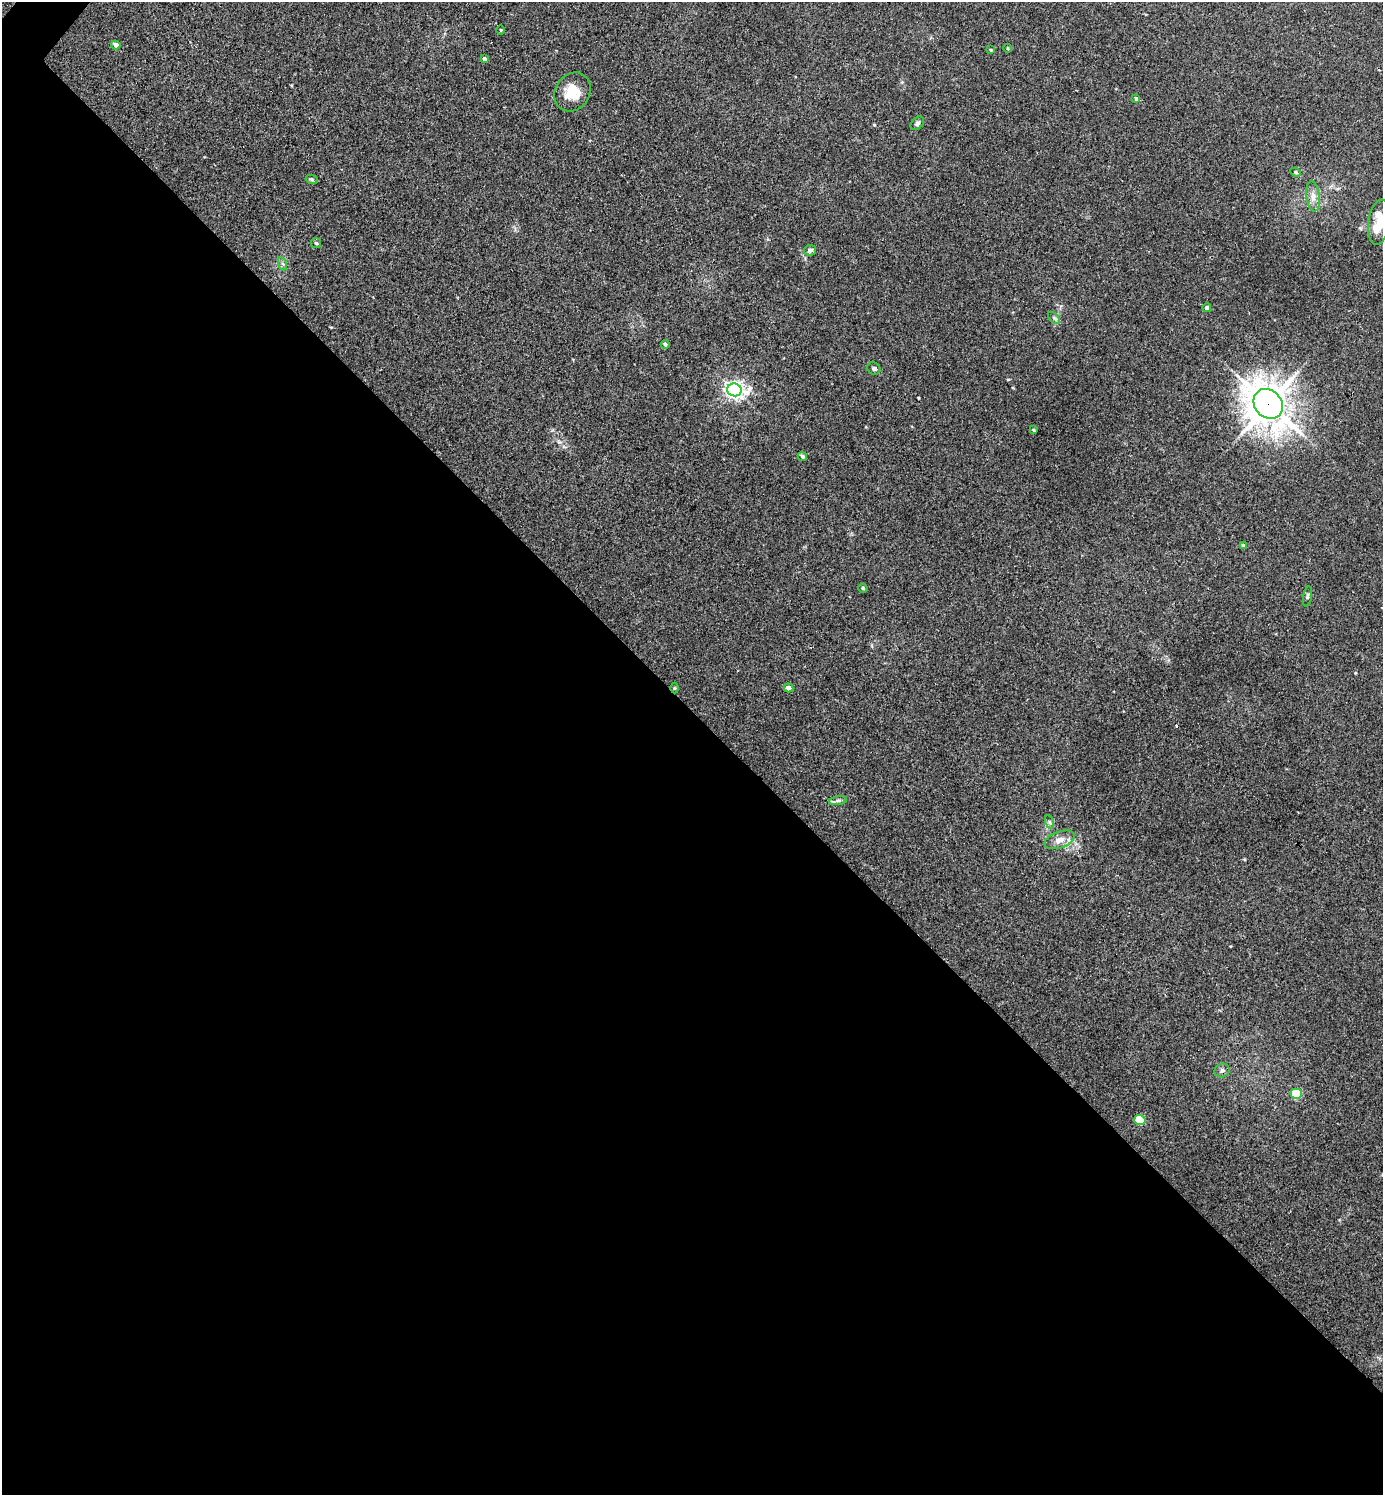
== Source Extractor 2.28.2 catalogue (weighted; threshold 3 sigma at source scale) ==
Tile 14 of 4 x 4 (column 2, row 4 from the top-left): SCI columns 1708-3088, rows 40-1532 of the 6045 x 6042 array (HDU 1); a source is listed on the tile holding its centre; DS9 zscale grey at full resolution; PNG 1385 x 1497 px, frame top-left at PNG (2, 2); each listed source drawn as its Kron ellipse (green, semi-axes under 4 px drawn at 4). Shown black and unused: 53% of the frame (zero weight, under 2 of 3 exposures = <1% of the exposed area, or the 3 px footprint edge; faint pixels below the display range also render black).
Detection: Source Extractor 2.28.2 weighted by HDU 2 'WHT'; one run over the whole footprint, this tile lists its part. Background 0.0433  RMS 0.0074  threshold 0.0333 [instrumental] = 3 sigma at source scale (4.5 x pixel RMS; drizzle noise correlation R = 1.50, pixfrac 1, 0.05/0.05 arcsec/px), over >= 5 px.
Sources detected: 35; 1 cosmic-ray / hot-pixel residue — neither listed nor drawn; the other 34 listed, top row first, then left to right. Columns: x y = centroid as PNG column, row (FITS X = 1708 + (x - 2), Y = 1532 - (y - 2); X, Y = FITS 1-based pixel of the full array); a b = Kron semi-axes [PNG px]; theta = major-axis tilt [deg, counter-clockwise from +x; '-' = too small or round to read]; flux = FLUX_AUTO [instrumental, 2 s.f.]
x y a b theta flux
501 30 5 3 - 0.63
116 45 5 4 - 4.5
1008 48 4 3 - 0.69
991 50 4 3 - 0.71
485 59 4 3 - 2.2
572 92 20 17 57 16
1136 98 3 3 - 3
917 123 8 5 45 1.6
1296 172 5 4 - 1.1
312 180 6 4 -19 0.88
1313 196 15 6 -84 4.8
1379 222 23 11 82 19
316 243 5 5 - 0.96
810 250 6 5 - 2.1
283 264 7 4 -70 1.4
1207 308 4 4 - 2.6
1054 318 7 4 -45 1.3
665 344 4 4 - 1.4
874 368 7 6 - 1.7
734 390 7 6 - 290
1268 404 16 13 -47 1700
1033 430 4 3 - 0.83
802 456 5 4 - 1.3
1244 546 4 4 - 2.5
863 588 5 4 - 1.1
1308 596 10 4 81 1.3
674 688 5 3 - 0.65
789 688 5 4 - 4.5
838 801 9 4 9 1.8
1050 822 7 4 -71 1.4
1059 840 16 8 19 6.4
1222 1070 7 7 - 2.2
1296 1094 6 5 - 36
1140 1120 5 5 - 28
Overlapping masked pixels (flux is a lower limit): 1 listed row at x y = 1268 404
Isophote crosses this tile's border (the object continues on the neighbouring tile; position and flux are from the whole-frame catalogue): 1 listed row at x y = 1379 222